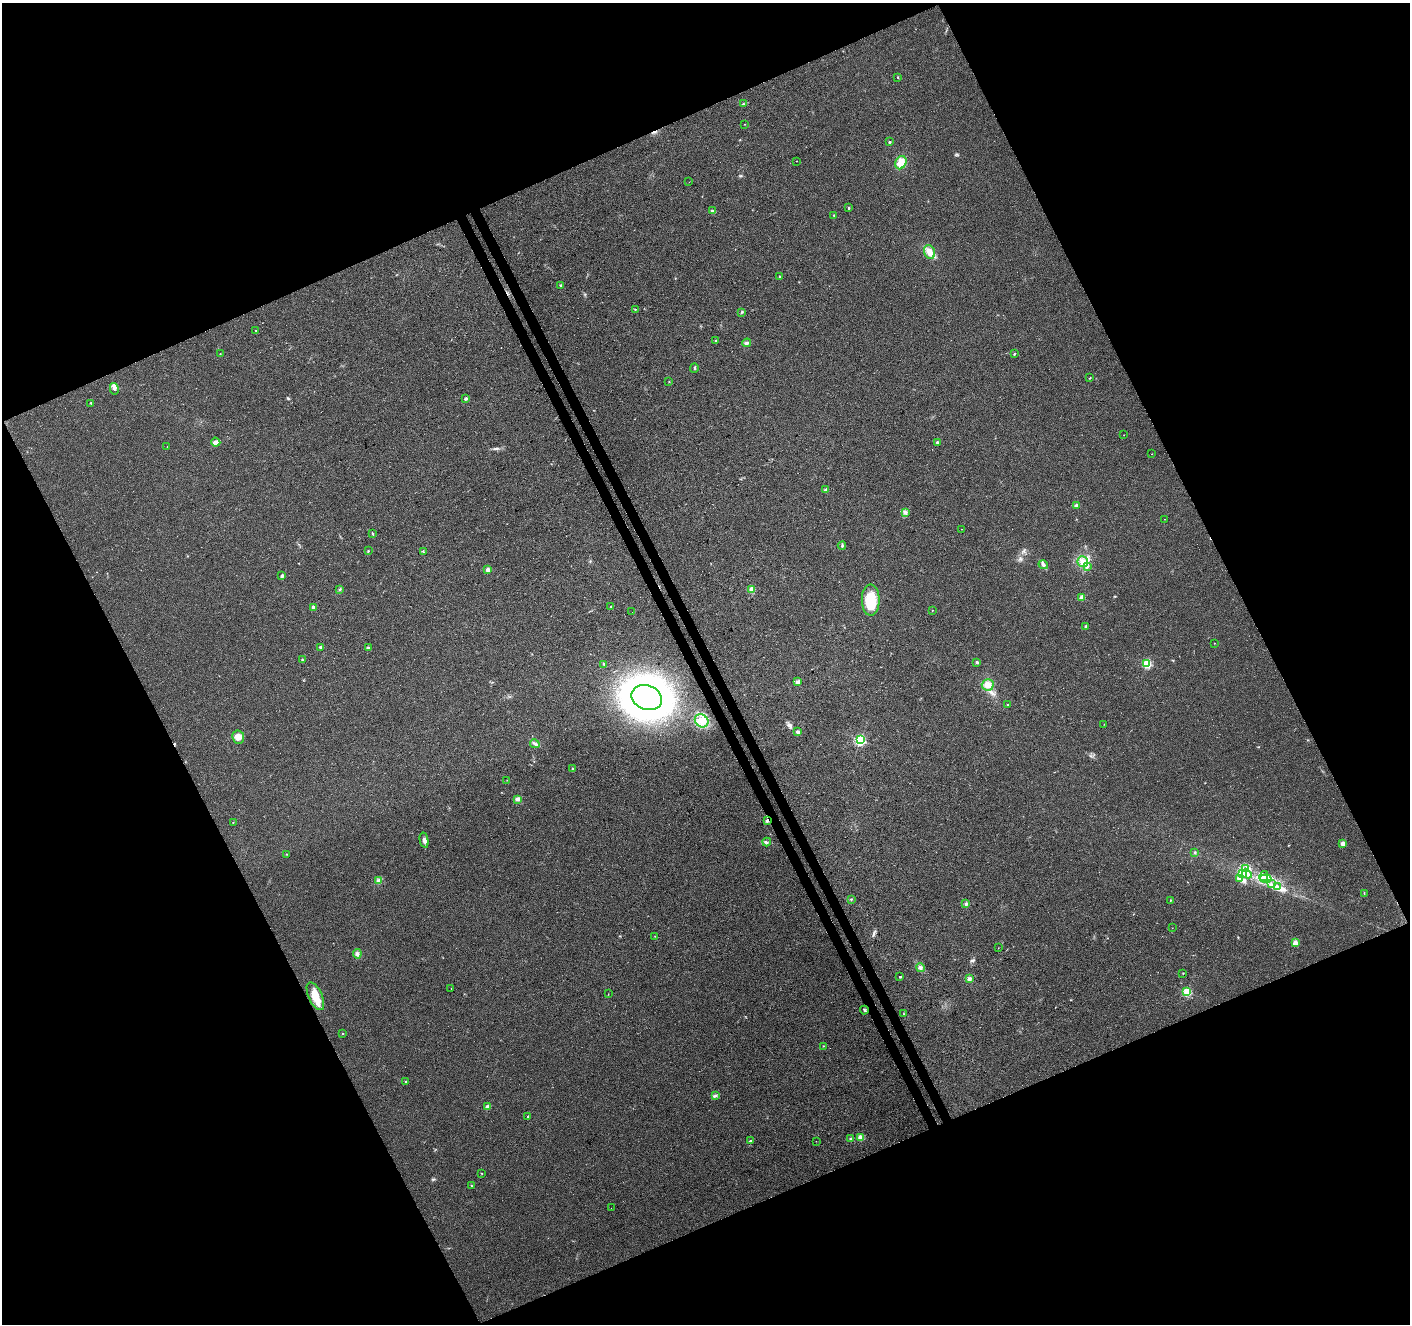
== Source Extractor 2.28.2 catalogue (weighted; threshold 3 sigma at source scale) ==
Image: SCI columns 57-5686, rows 175-5461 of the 5739 x 5578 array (HDU 1 of 3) = the unmasked area's bounding box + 8 px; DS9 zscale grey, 4 x 4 block average (1 PNG px = mean of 4 x 4 image px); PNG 1412 x 1326 px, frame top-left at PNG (2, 3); each listed source drawn as its Kron ellipse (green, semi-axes under 4 px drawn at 4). Shown black and unused: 45% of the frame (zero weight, under 3 of 4 exposures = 5% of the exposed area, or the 3 px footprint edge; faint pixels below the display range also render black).
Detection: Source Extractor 2.28.2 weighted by HDU 2 'WHT'. Background 0.041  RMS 0.0074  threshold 0.0333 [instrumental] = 3 sigma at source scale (4.5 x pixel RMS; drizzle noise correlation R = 1.50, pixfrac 1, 0.0396/0.0396 arcsec/px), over >= 5 px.
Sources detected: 128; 3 cosmic-ray / hot-pixel residue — neither listed nor drawn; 1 coinciding with a brighter row at this scale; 2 inside a brighter listed object's ellipse — not listed separately; the other 122 listed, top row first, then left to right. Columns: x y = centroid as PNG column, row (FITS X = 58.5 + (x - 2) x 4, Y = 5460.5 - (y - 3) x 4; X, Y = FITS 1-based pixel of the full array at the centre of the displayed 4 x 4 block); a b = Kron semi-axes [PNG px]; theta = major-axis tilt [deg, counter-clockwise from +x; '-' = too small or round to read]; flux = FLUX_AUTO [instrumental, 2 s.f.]
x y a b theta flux
898 77 2 2 - 2.6
743 104 2 2 - 1.5
745 124 2 2 - 2
889 142 2 2 - 4.5
797 161 2 2 - 1
901 163 7 5 65 50
689 182 2 2 - 1.1
849 208 2 2 - 8.2
713 211 3 3 - 5.2
834 215 3 2 - 2.4
929 252 7 5 -69 36
780 276 2 2 - 13
561 285 2 2 - 21
635 309 2 2 - 2.4
741 312 2 2 - 1.6
256 330 2 2 - 1.8
716 340 2 2 - 2
747 343 4 3 - 8.2
220 354 2 2 - 2.5
1014 354 2 2 - 9.1
694 368 5 2 - 4.5
1090 378 3 2 - 2.4
669 382 2 2 - 1.1
114 389 6 4 -78 12
466 398 3 3 - 8.1
91 403 2 2 - 2.3
1124 435 2 2 - 0.94
216 442 5 4 - 13
937 442 2 2 - 21
167 447 2 2 - 1
1152 454 2 2 - 1
826 490 3 2 - 13
1076 506 2 2 - 61
905 513 4 2 - 7.7
1164 519 2 2 - 0.85
961 529 2 2 - 1.4
373 533 3 2 - 2.8
842 546 4 2 - 5.9
368 551 2 2 - 3.1
424 552 2 2 - 6.6
1083 562 5 5 - 23
1043 565 5 3 - 11
1087 567 2 2 - 2.7
488 570 4 3 - 14
282 576 3 3 - 6.7
340 589 3 2 - 4.8
752 589 2 2 - 120
1082 597 2 2 - 92
871 600 16 9 -89 130
611 606 2 2 - 4.8
313 607 3 2 - 9.2
932 610 2 2 - 2.4
632 612 2 2 - 0.77
1086 626 3 2 - 6.9
1214 643 2 2 - 1.8
321 647 2 2 - 31
368 648 2 2 - 15
302 660 2 2 - 4
977 662 3 2 - 5.5
604 664 3 2 - 3.8
1147 664 2 2 - 360
798 682 2 2 - 64
988 685 6 5 - 32
647 698 15 12 -21 2300
1008 705 2 2 - 15
702 721 7 6 - 36
1104 724 2 2 - 1.2
797 732 4 3 - 8.7
238 737 6 6 - 36
860 740 2 2 - 660
535 744 5 3 - 9.4
573 768 2 2 - 3.8
507 780 2 2 - 1.9
518 799 3 3 - 18
767 820 3 2 - 6
233 823 2 2 - 1.5
424 840 8 4 -78 14
767 842 4 2 - 6.7
1343 843 2 2 - 66
1195 853 3 2 - 3.4
287 854 2 2 - 2.3
1246 869 3 2 - 5.4
1242 873 2 2 - 2.7
1247 874 5 2 - 6.5
1264 876 5 2 - 9.2
1239 879 3 2 - 5.6
1266 879 6 2 -6 8.2
378 881 4 2 - 6.7
1271 884 2 2 - 2.3
1278 887 2 2 - 3
1364 893 2 2 - 2.6
851 899 3 2 - 3.1
1170 901 2 2 - 1.8
966 904 3 3 - 7.2
1172 928 2 2 - 0.78
655 936 2 2 - 1.3
1295 943 2 2 - 110
998 948 2 2 - 1
357 954 5 3 - 9.1
920 968 4 2 - 7.9
1183 973 2 2 - 2.3
900 977 2 2 - 10
969 979 4 3 - 12
451 989 2 2 - 1.4
1187 992 2 2 - 340
608 994 2 2 - 1.3
315 996 15 6 -66 71
864 1010 4 2 - 5.1
904 1014 2 2 - 1.7
343 1033 2 2 - 6.8
824 1046 2 2 - 1.5
406 1081 2 2 - 3
716 1096 3 2 - 5.5
488 1107 2 2 - 72
528 1117 2 2 - 9.3
860 1137 4 4 - 15
850 1139 2 2 - 4
750 1141 2 2 - 17
816 1141 2 2 - 1.3
482 1173 2 2 - 1.6
471 1186 3 2 - 2.6
611 1208 2 2 - 5.8
Overlapping masked pixels (flux is a lower limit): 3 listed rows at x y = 767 820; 315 996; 864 1010
Diffuse or blended objects may show on this block-average render without a row.